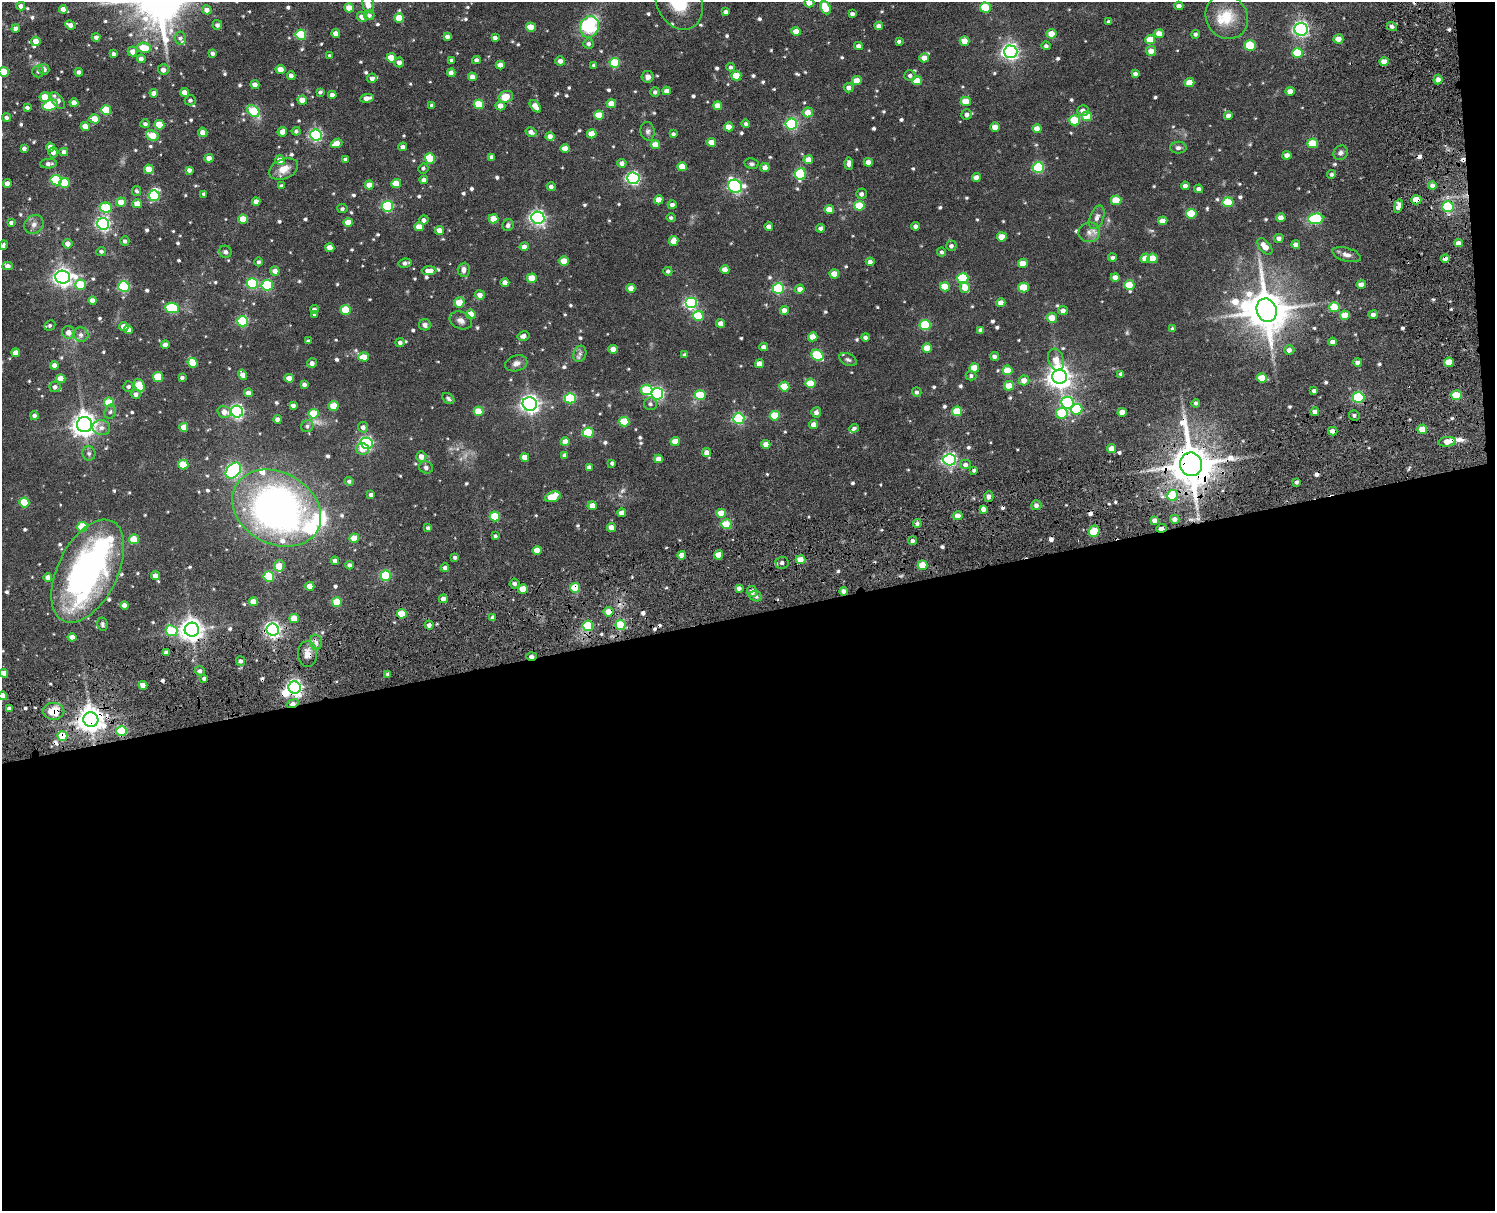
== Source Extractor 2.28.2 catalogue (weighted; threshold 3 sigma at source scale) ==
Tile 12 of 3 x 4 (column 3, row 4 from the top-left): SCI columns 3201-4693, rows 114-1322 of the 5023 x 5064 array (HDU 1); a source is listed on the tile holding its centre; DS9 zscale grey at full resolution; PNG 1497 x 1213 px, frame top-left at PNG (2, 2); each listed source drawn as its Kron ellipse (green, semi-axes under 4 px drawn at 4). Shown black and unused: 50% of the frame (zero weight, under 7 of 14 exposures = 8% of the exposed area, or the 3 px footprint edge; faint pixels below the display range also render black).
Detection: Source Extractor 2.28.2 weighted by HDU 2 'WHT'; one run over the whole footprint, this tile lists its part. Background 0.0694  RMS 0.0074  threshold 0.0303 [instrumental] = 3 sigma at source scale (4.09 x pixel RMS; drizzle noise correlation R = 1.36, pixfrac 0.8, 0.05/0.05 arcsec/px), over >= 5 px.
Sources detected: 732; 2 too faint to see at this stretch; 3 inside a brighter object's white glare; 12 cosmic-ray / hot-pixel residue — neither listed nor drawn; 15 inside a brighter listed object's ellipse — not listed separately; of the other 700, all 500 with FLUX_AUTO >= 1.29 (the completeness limit of this list) listed and drawn (200 fainter detections not listed), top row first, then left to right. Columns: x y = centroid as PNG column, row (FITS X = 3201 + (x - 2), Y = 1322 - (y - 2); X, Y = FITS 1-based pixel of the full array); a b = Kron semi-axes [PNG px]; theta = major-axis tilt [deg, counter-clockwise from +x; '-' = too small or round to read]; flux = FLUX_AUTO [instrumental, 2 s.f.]
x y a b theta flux
679 2 29 22 -64 31
809 3 5 4 - 4.6
368 5 8 5 -78 7.6
21 6 4 4 - 2.8
1179 6 4 4 - 3.1
349 8 5 4 - 7.3
825 8 7 5 -66 17
985 8 5 5 - 23
63 9 4 4 - 3.4
207 10 5 4 - 3.9
726 12 4 3 - 2
852 14 4 3 - 2
369 15 5 5 - 1.9
362 17 5 5 - 3.7
1227 17 23 20 -58 18
399 18 5 4 - 13
1109 22 4 3 - 1.4
70 25 5 4 - 2.6
217 25 5 4 - 1.7
879 26 4 4 - 2.6
1392 26 5 4 - 1.8
531 27 5 4 - 13
589 27 11 9 68 49
16 29 4 4 - 3
1301 29 6 6 - 180
796 31 5 4 - 7.2
336 33 4 4 - 4.4
1051 34 5 4 - 8.6
1159 34 5 4 - 6.7
1195 34 4 4 - 1.6
301 35 5 5 - 38
96 37 4 4 - 1.9
447 37 4 4 - 2.8
180 38 6 5 - 1.7
495 38 4 4 - 2.3
1150 39 5 4 - 13
1338 39 5 4 - 5.6
36 41 5 4 - 5.5
899 41 4 3 - 1.4
965 41 5 4 - 7.8
588 44 5 5 - 2
1250 45 5 5 - 28
859 46 4 4 - 2.6
1046 46 4 4 - 1.7
144 48 7 5 -7 13
1151 51 5 5 - 5.5
133 52 5 5 - 4
1011 52 7 6 - 220
212 53 4 3 - 2
1297 53 5 5 - 20
114 54 4 3 - 1.3
330 56 4 3 - 1.3
391 58 5 4 - 12
924 58 5 4 - 5.8
141 59 4 4 - 3.3
452 60 4 4 - 1.7
476 60 4 4 - 2.1
560 61 5 4 - 2.8
399 62 5 5 - 2.9
1384 62 4 4 - 6.4
615 63 5 5 - 33
500 65 4 4 - 4.4
594 65 4 3 - 1.4
731 67 4 4 - 1.5
44 69 5 5 - 2.8
281 69 5 4 - 6.7
163 70 5 5 - 2.7
38 71 6 6 - 1.4
4 72 5 5 - 17
79 72 4 4 - 1.6
451 73 4 4 - 3.1
1135 74 4 4 - 2.2
910 75 6 5 - 1.9
291 76 4 4 - 2.5
736 76 5 4 - 15
472 77 4 4 - 3.6
648 77 6 6 - 2.8
372 78 5 4 - 2.4
1438 79 5 4 - 3.4
857 81 5 4 - 8.5
917 81 5 4 - 14
1189 83 5 4 - 9.6
255 85 4 4 - 3.9
849 88 5 5 - 2.8
667 91 4 4 - 3.6
1290 91 4 4 - 4.2
185 92 4 4 - 4.7
320 92 4 3 - 1.6
655 92 5 4 - 1.9
154 93 4 4 - 4.1
332 95 4 4 - 3.7
45 97 5 5 - 11
506 97 7 6 - 9.2
367 98 7 4 10 3.7
190 100 5 5 - 1.6
302 100 5 4 - 6.1
58 101 9 5 -54 4.6
966 101 5 4 - 11
74 103 4 4 - 4.5
479 104 5 5 - 25
611 104 5 4 - 7.2
50 105 8 5 17 35
432 105 4 3 - 1.7
500 106 5 4 - 5
535 106 7 4 -51 6.1
718 106 4 4 - 6.3
27 108 4 3 - 1.6
106 110 5 5 - 28
253 111 7 5 -42 27
1083 111 6 5 - 3.2
808 112 5 5 - 6.4
967 114 5 5 - 2.4
599 115 5 4 - 16
1087 116 5 5 - 20
1228 116 4 4 - 3.1
7 117 4 4 - 1.9
95 119 5 4 - 8.7
1075 120 5 5 - 23
145 124 5 4 - 1.7
746 124 4 4 - 1.4
791 124 6 5 - 63
159 125 5 4 - 16
85 126 4 4 - 6.3
729 127 4 4 - 7.1
995 127 4 4 - 6.9
1037 129 4 4 - 5.8
296 131 4 4 - 1.4
648 131 9 7 -80 1.9
203 132 5 4 - 3.8
282 132 5 4 - 4
531 132 6 4 -32 3
592 134 5 4 - 9.2
673 134 4 3 - 1.6
316 135 6 5 - 89
152 136 6 4 -25 17
550 136 4 4 - 3.9
711 142 5 4 - 6.8
336 143 6 4 21 6.5
1312 143 5 5 - 19
655 145 5 4 - 10
50 147 4 4 - 3.5
403 147 4 4 - 2.5
24 148 4 4 - 2.2
1178 148 8 6 -1 2.2
565 149 4 4 - 7.6
53 152 5 4 - 2.1
64 152 4 4 - 2.7
1341 153 8 6 45 1.9
1287 155 4 4 - 3.1
492 157 4 4 - 2.2
209 158 4 4 - 3.9
430 158 5 5 - 22
346 159 4 3 - 2.1
280 160 5 5 - 6.5
808 160 5 4 - 5.8
868 162 4 4 - 4.4
622 163 4 4 - 2.5
48 164 8 4 3 2.5
751 164 7 5 -12 1.4
849 164 6 4 -87 2.6
682 167 5 4 - 9.1
765 167 4 4 - 3.7
423 168 5 5 - 1.5
1038 168 6 5 - 56
149 169 5 4 - 8.8
283 169 15 9 23 6.7
189 170 4 4 - 2
800 174 6 5 - 44
1332 174 4 4 - 1.4
633 178 6 6 - 120
976 178 4 4 - 4.1
56 180 5 5 - 37
424 180 4 4 - 2.8
7 183 4 4 - 3.8
64 183 5 5 - 22
396 183 5 4 - 9.5
369 185 4 4 - 6.6
282 186 4 4 - 2
551 186 4 4 - 2.2
735 186 7 6 - 120
1185 186 4 4 - 2.3
1432 186 4 4 - 2.6
1199 189 4 4 - 2.2
137 191 5 4 - 1.5
204 194 3 3 - 1.4
861 194 5 5 - 1.9
154 196 5 5 - 40
659 200 5 4 - 5.7
1116 200 5 4 - 16
1416 200 5 4 - 12
256 201 4 4 - 4.1
121 202 5 4 - 7.4
1228 202 5 5 - 22
137 204 4 4 - 6.2
672 205 4 4 - 2.8
387 206 5 5 - 52
859 206 5 5 - 22
1398 206 7 4 79 3.6
1448 207 5 5 - 40
106 208 6 5 - 27
342 209 5 4 - 1.5
829 210 5 4 - 8.8
1191 214 5 5 - 22
1097 217 12 7 69 3.2
538 218 6 6 - 160
671 218 4 4 - 1.3
1281 218 4 4 - 4.9
243 219 5 4 - 13
493 219 5 4 - 9.1
1316 219 7 5 7 42
424 220 5 4 - 2.5
1163 221 5 4 - 5.7
348 222 4 4 - 8.3
11 223 4 4 - 1.8
34 224 10 9 - 3.2
103 224 6 6 - 150
508 225 6 5 - 2
916 226 4 4 - 2.4
419 227 5 4 - 6.8
769 227 4 4 - 3.5
821 228 4 4 - 1.9
439 230 4 4 - 4.3
1089 232 11 10 - 3.9
1002 237 5 4 - 10
1279 238 4 4 - 2.3
125 241 4 4 - 1.7
674 241 5 4 - 7.4
1458 243 4 4 - 3.2
68 244 5 4 - 3.7
1296 244 4 4 - 2.8
3 245 5 3 - 1.5
951 246 5 5 - 1.9
524 247 4 4 - 4.1
1265 247 10 5 -51 6.8
330 248 4 4 - 6.2
101 251 5 4 - 1.4
225 252 6 6 - 1.5
942 252 4 4 - 1.4
1346 255 15 6 -15 3.3
1112 257 4 3 - 1.5
1145 258 5 4 - 5.2
1152 258 5 5 - 18
1445 259 4 4 - 3.4
564 261 5 4 - 9.2
259 262 4 4 - 1.4
870 262 4 4 - 2.5
405 263 7 4 11 2.1
1023 263 5 4 - 8.8
8 266 5 4 - 3
464 270 7 6 - 3.2
725 270 4 4 - 6.1
275 271 5 4 - 3.5
429 271 7 4 2 5.3
668 271 4 4 - 1.6
834 274 5 4 - 8.5
63 277 7 6 - 300
1115 277 4 4 - 3.7
532 278 5 4 - 13
963 278 5 5 - 39
505 283 4 4 - 4.8
252 284 5 5 - 47
80 285 5 5 - 22
267 285 5 5 - 46
1129 285 5 5 - 15
1361 285 5 4 - 4.7
124 287 5 5 - 63
945 287 5 5 - 16
965 287 5 5 - 7.9
1024 287 5 5 - 21
631 288 4 4 - 5
778 289 6 5 - 61
800 289 4 4 - 4.3
480 295 5 4 - 3.8
93 301 4 4 - 4.5
459 303 5 5 - 14
691 303 6 5 - 84
1001 303 4 4 - 5.1
1334 307 5 5 - 18
172 308 7 5 -5 44
314 309 4 4 - 1.7
346 310 5 5 - 20
784 310 4 4 - 4.8
1267 310 12 10 -70 2100
1063 311 5 4 - 2.9
315 314 4 4 - 1.3
471 314 5 4 - 11
1345 315 5 4 - 11
1373 315 4 4 - 2.3
698 316 5 5 - 23
1052 318 5 5 - 7.7
461 320 11 8 -23 3.2
243 321 5 5 - 54
721 324 4 4 - 4.5
50 325 6 5 - 1.4
425 325 6 5 - 2.2
925 325 5 5 - 37
124 326 5 4 - 4.3
128 329 4 4 - 3.1
1173 329 4 4 - 1.7
981 330 4 4 - 2.4
68 332 6 6 - 4.1
81 335 7 7 - 2.4
523 336 6 4 12 3.1
813 337 4 4 - 6.7
865 337 4 3 - 1.7
308 341 4 3 - 1.4
1332 342 4 4 - 2.9
400 343 4 4 - 2.3
165 345 4 4 - 3.8
764 347 4 4 - 2.9
927 348 5 4 - 9.6
613 349 4 4 - 5.1
1289 350 5 5 - 2.7
16 353 4 4 - 6
580 354 8 6 70 1.9
685 355 4 4 - 2
817 355 6 5 - 34
994 356 4 4 - 2.5
364 357 5 4 - 9.9
848 360 9 6 -25 1.5
1056 360 11 7 -71 7.5
1357 362 4 4 - 2.2
1449 362 5 4 - 11
193 363 5 4 - 12
312 363 5 5 - 2.6
516 363 11 8 17 2.9
759 364 4 4 - 6.3
54 365 4 4 - 3.2
974 368 5 4 - 12
1007 370 5 5 - 13
1121 374 4 4 - 1.6
242 375 5 4 - 4.5
971 376 5 5 - 1.4
158 377 5 5 - 17
182 377 4 3 - 1.6
1060 377 7 7 - 520
289 378 4 4 - 6.5
1262 378 5 4 - 14
61 379 4 4 - 7.9
1024 380 5 5 - 5
810 383 5 5 - 17
304 384 4 3 - 1.9
139 385 7 5 -62 19
1009 386 5 4 - 11
55 387 5 5 - 2.4
129 387 5 5 - 1.5
784 387 5 5 - 16
647 390 6 5 - 23
1314 391 4 3 - 1.8
917 392 5 4 - 1.7
248 393 4 4 - 4.4
136 394 5 4 - 2.7
657 394 6 5 - 110
700 395 5 5 - 21
1457 395 5 5 - 21
448 398 7 5 -37 1.4
570 398 5 5 - 44
1358 398 6 5 - 50
109 402 5 5 - 19
1068 403 6 6 - 57
1196 403 4 4 - 1.3
530 404 7 6 - 270
650 404 6 6 - 1.7
293 405 4 4 - 2.3
334 406 5 5 - 16
1076 409 6 5 - 46
479 411 5 4 - 12
957 411 5 5 - 23
110 412 7 5 73 1.3
224 412 7 5 -15 4.4
237 412 6 6 - 150
816 412 5 5 - 2.5
1122 412 5 4 - 6.3
1315 412 4 4 - 2.8
1062 413 6 5 - 19
314 414 5 5 - 19
1354 415 5 5 - 1.5
34 416 4 4 - 1.9
775 416 5 5 - 21
739 418 6 5 - 64
277 419 4 4 - 2.6
624 422 5 5 - 24
85 425 7 7 - 530
814 425 4 4 - 4.5
307 426 6 6 - 1.6
184 427 4 4 - 5.9
363 427 5 5 - 2.3
101 428 9 7 -11 3.2
854 428 5 4 - 1.7
1422 429 5 4 - 9.1
1333 431 5 4 - 3.8
588 433 5 5 - 32
675 441 5 4 - 9.3
565 442 4 4 - 6.2
1447 442 8 4 7 6.3
367 443 6 5 - 120
766 444 4 4 - 5.8
363 449 6 5 - 6.1
1111 449 5 4 - 5.6
707 452 4 4 - 4.3
89 453 7 6 - 1.7
565 455 4 4 - 2
421 456 5 5 - 3.8
525 457 4 4 - 6.2
658 459 4 4 - 5.2
950 460 6 6 - 130
612 463 4 3 - 1.5
1191 464 12 11 - 2300
183 465 5 4 - 18
965 465 6 5 - 2.4
426 467 7 6 - 1.7
589 467 4 4 - 2.6
974 470 4 3 - 1.3
233 471 9 6 48 130
349 481 4 4 - 1.7
1297 482 3 3 - 1.4
371 495 4 3 - 1.8
1173 495 5 5 - 23
989 496 5 4 - 3
553 497 8 5 19 13
24 503 5 5 - 21
1036 505 5 5 - 2.3
592 506 4 4 - 6.1
277 508 47 36 -28 290
983 509 4 4 - 2.4
622 513 4 4 - 3.7
721 513 5 4 - 12
495 516 5 5 - 24
958 516 5 4 - 5.4
1175 519 5 4 - 3.3
1155 521 4 4 - 3.7
917 523 4 4 - 1.6
726 524 5 5 - 22
82 527 5 5 - 24
611 527 4 4 - 4.6
428 528 4 3 - 1.3
1161 528 5 3 - 4.1
1094 531 5 5 - 19
495 536 3 3 - 1.3
354 538 5 4 - 9.8
134 539 5 5 - 16
913 541 4 4 - 1.7
537 550 4 4 - 7.1
682 555 4 4 - 5.5
718 555 4 4 - 9.6
455 557 4 3 - 1.5
800 560 5 4 - 8
335 561 4 4 - 2.3
782 563 6 6 - 2.3
350 565 4 4 - 2
922 565 5 4 - 11
279 566 5 5 - 9
445 568 4 4 - 2
88 571 56 30 64 190
155 576 4 4 - 4.9
386 576 5 5 - 46
48 577 4 4 - 3.5
269 577 5 5 - 30
515 584 5 5 - 1.9
310 586 4 4 - 6.6
575 588 5 5 - 20
739 588 4 4 - 2.5
523 589 5 4 - 9.8
844 591 4 4 - 3
752 592 5 5 - 3.9
756 596 6 5 - 1.6
443 599 4 4 - 3.1
253 602 4 4 - 7.3
337 602 5 5 - 17
125 605 4 4 - 4.3
608 612 5 4 - 7.6
402 614 5 5 - 18
294 618 5 4 - 12
493 618 4 4 - 3
103 624 7 5 -76 1.4
429 625 4 4 - 2.3
620 625 5 5 - 30
588 626 5 5 - 37
192 630 7 7 - 490
273 630 6 6 - 200
172 631 6 5 - 26
72 637 4 4 - 5.2
316 642 7 6 - 2.2
166 652 4 3 - 2
307 654 13 9 -87 5.2
531 656 5 3 - 3.1
241 661 5 4 - 1.9
200 671 5 4 - 1.7
4 673 4 4 - 5.9
388 674 4 3 - 1.4
204 678 3 3 - 1.5
143 685 4 4 - 5.6
295 687 6 6 - 190
3 696 4 4 - 9.8
293 704 6 4 19 4.3
10 709 4 4 - 3.6
54 711 11 8 -1 13
91 719 7 7 - 660
122 731 5 5 - 41
62 736 5 5 - 15
Overlapping masked pixels (flux is a lower limit): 26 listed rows (the first 20) at x y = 1384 62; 1416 200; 1445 259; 1449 362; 1358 398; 1333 431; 1447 442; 1191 464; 958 516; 1161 528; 575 588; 844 591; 608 612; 402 614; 620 625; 588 626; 192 630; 273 630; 307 654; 531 656
Isophote crosses this tile's border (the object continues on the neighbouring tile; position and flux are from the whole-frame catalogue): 7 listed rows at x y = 679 2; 809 3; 368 5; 4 72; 3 245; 4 673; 3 696